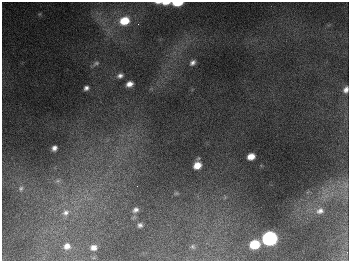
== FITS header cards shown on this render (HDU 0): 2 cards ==
NAXIS1  =                  347
NAXIS2  =                  259

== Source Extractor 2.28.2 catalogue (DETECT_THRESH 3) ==
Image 347 x 259 px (HDU 0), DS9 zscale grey, 1 PNG px = 1 image px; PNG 351 x 263 px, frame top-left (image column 1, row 259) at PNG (2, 2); no overlay
Background 679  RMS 51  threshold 153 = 3 sigma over >= 5 px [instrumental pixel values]
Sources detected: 28; all 28 listed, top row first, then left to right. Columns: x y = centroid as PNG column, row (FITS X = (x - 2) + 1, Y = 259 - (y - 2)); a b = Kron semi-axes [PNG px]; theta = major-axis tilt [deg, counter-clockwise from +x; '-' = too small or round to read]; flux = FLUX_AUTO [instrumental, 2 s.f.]
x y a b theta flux
158 2 8 3 2 9.5e+03
166 3 9 4 2 2.4e+04
177 3 8 4 1 8.8e+04
124 21 10 8 17 8.8e+04
138 24 3 3 - 3.4e+03
96 63 9 5 24 8.8e+03
192 63 7 5 44 1.2e+04
120 76 7 6 - 1.3e+04
129 84 6 5 - 2.2e+04
86 88 5 4 - 1.1e+04
346 90 7 6 - 1.6e+04
54 148 5 5 - 1.5e+04
251 156 7 6 - 3.4e+04
197 165 7 6 - 4.0e+04
58 181 8 6 20 1.0e+04
346 185 12 6 -62 1.6e+04
137 186 2 2 - 1.3e+03
21 188 7 6 - 9.4e+03
176 193 6 5 - 4.6e+03
135 210 8 7 - 1.4e+04
320 211 11 8 19 2.0e+04
65 212 12 10 35 2.8e+04
140 225 6 5 - 9.3e+03
269 238 8 7 - 1.1e+06
254 244 7 6 - 1.2e+05
67 246 7 7 - 2.2e+04
192 246 6 5 - 5.9e+03
93 247 6 5 - 1.9e+04
At the frame edge (FLAGS 8, measured only in part): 4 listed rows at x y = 158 2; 166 3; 177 3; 346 90